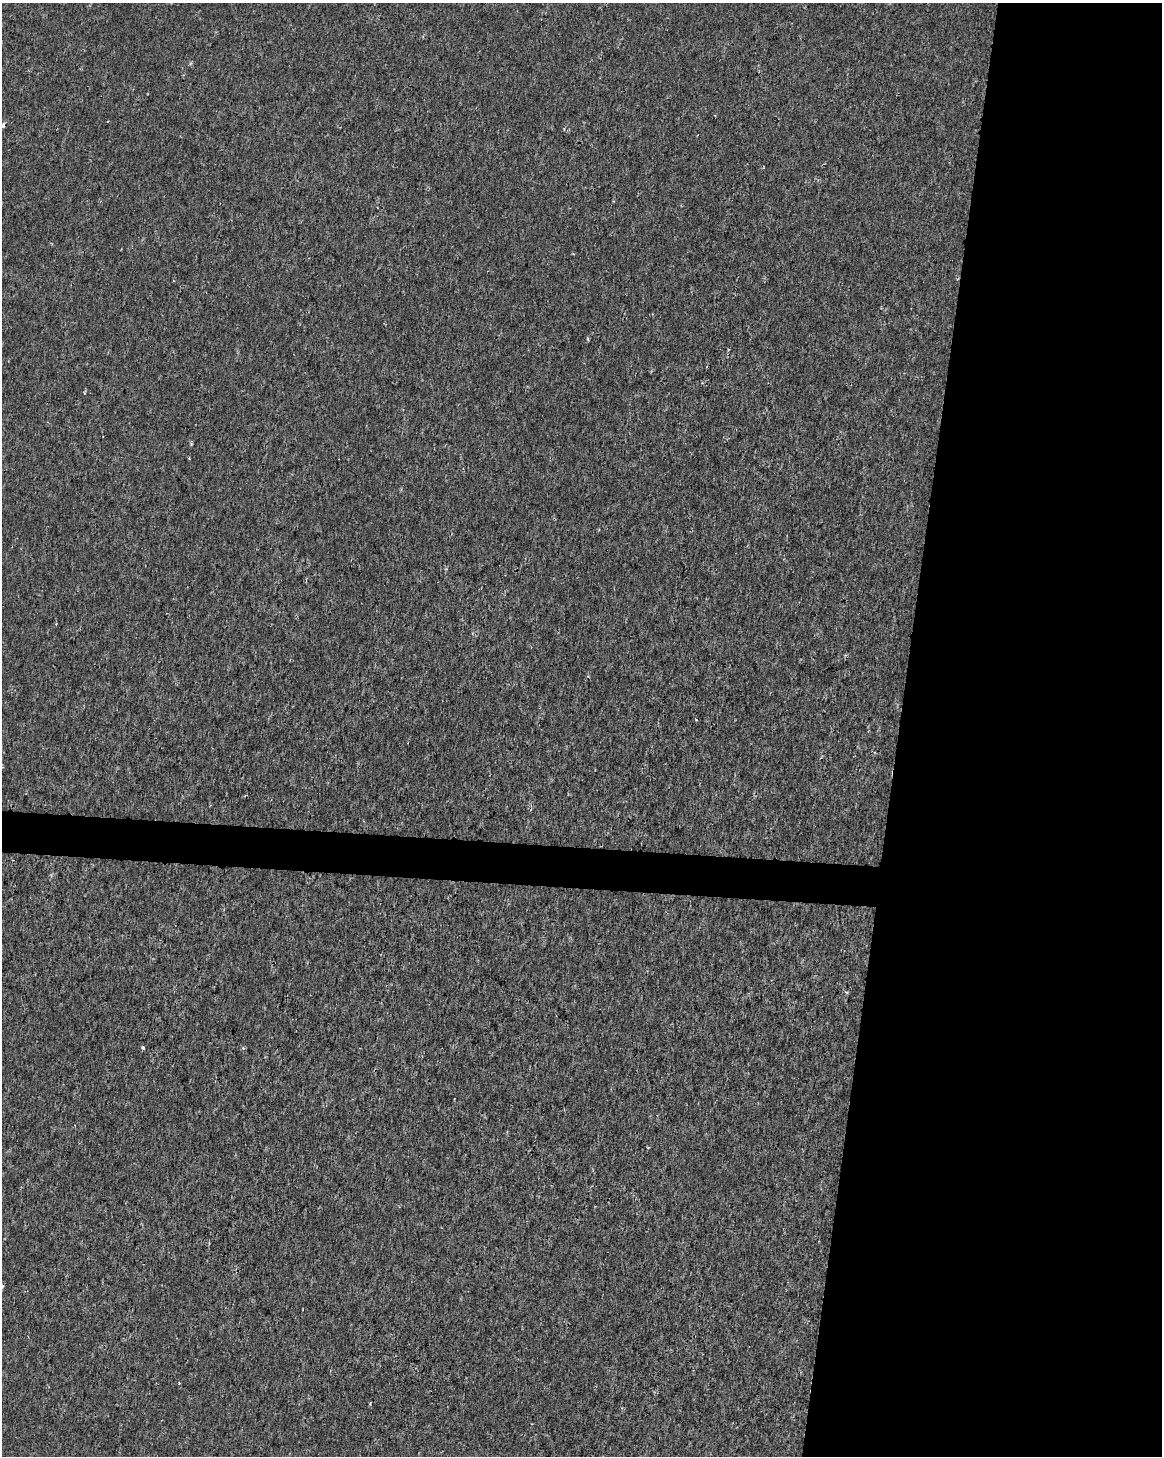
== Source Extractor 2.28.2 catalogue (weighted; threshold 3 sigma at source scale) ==
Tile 8 of 4 x 3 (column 4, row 2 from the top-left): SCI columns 3486-4645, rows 1738-3191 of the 4645 x 4872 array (HDU 1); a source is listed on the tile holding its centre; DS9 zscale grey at full resolution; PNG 1164 x 1458 px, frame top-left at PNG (2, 3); no overlay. Shown black and unused: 25% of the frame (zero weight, under 2 of 3 exposures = <1% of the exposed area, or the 3 px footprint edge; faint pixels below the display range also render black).
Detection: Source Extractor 2.28.2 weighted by HDU 2 'WHT'; one run over the whole footprint, this tile lists its part. Background 1.15e-04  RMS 0.002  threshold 0.00912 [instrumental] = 3 sigma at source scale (4.5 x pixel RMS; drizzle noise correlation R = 1.50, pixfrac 1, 0.0396/0.0396 arcsec/px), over >= 5 px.
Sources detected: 7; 2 cosmic-ray / hot-pixel residue — not listed; the other 5 listed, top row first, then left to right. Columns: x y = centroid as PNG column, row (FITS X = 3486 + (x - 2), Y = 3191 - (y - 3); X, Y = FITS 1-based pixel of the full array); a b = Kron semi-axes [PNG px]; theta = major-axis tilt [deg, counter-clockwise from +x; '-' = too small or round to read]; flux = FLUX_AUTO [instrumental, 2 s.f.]
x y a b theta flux
588 339 4 3 - 0.23
143 1047 4 4 - 0.51
243 1048 5 3 - 0.24
2 1285 6 3 -44 0.22
179 1383 3 3 - 0.14
Isophote crosses this tile's border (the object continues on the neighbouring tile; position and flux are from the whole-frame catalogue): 1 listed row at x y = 2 1285